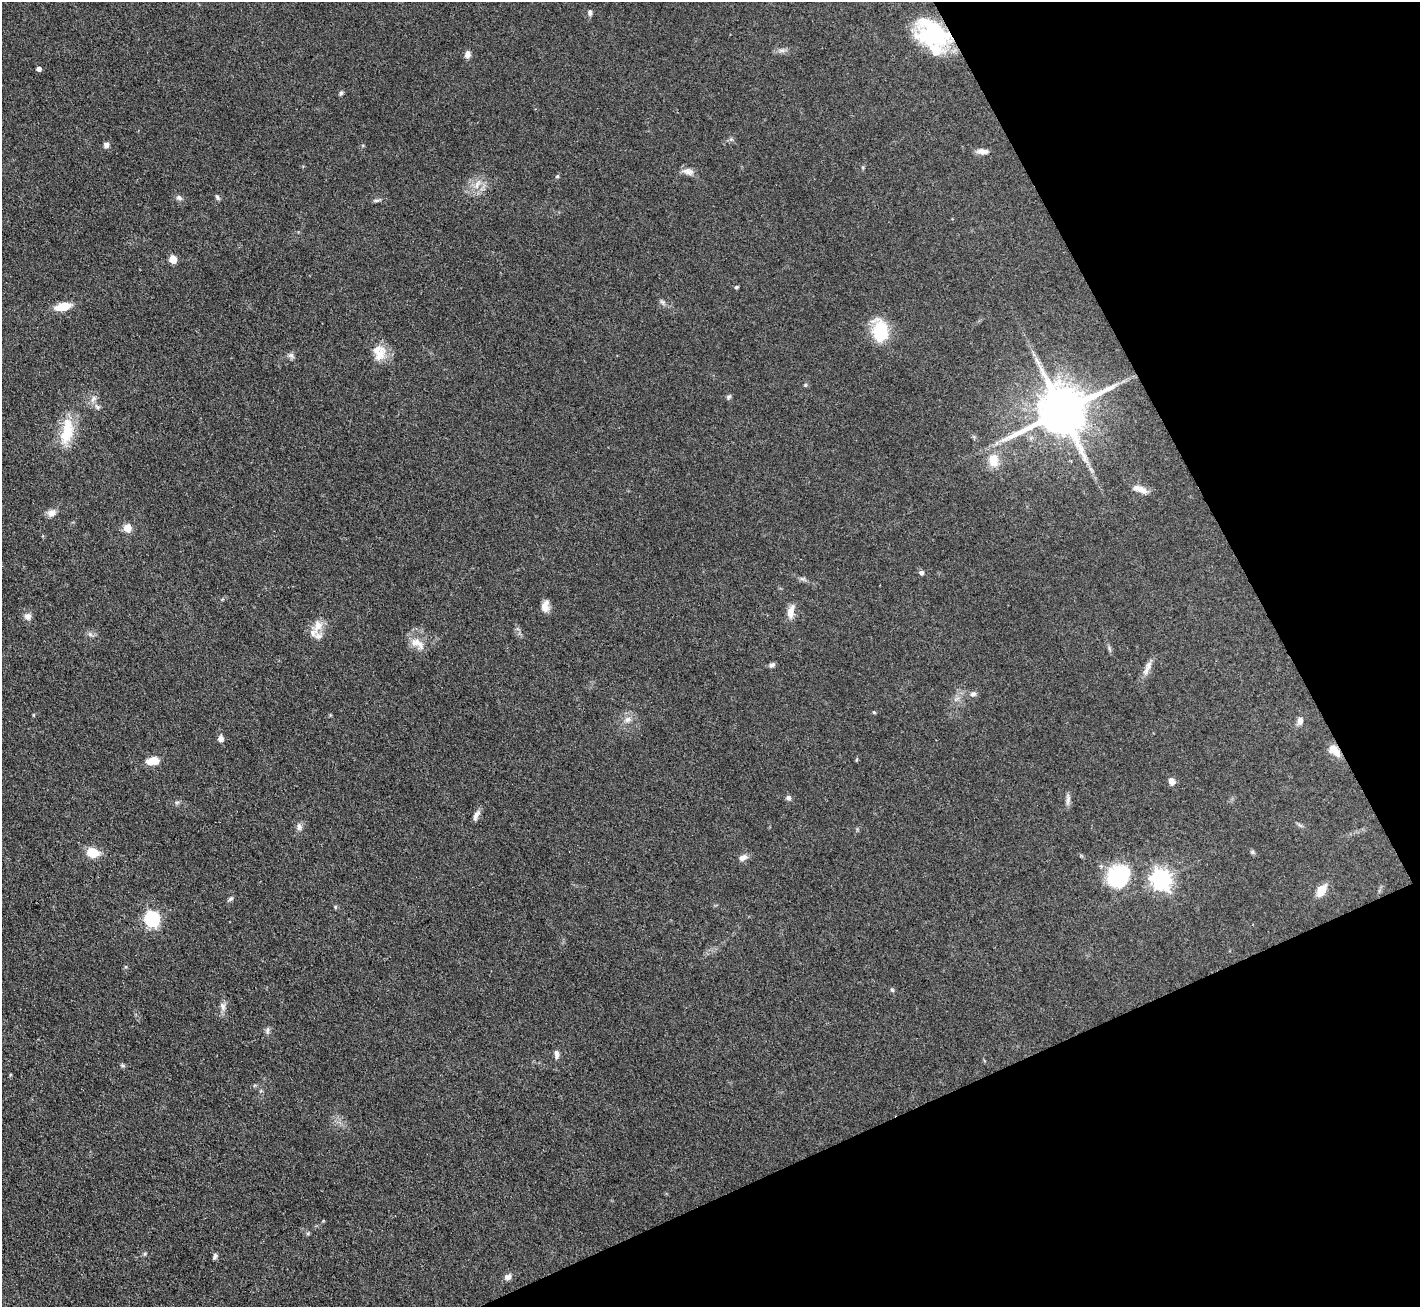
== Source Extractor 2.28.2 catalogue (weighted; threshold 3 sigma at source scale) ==
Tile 12 of 4 x 4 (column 4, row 3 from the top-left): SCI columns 4255-5672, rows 1457-2761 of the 5672 x 5659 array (HDU 1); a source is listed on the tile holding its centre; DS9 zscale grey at full resolution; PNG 1422 x 1309 px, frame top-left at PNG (2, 2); no overlay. Shown black and unused: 23% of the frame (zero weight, under 3 of 4 exposures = <1% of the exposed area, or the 3 px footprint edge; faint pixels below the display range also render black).
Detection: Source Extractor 2.28.2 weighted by HDU 2 'WHT'; one run over the whole footprint, this tile lists its part. Background 0.0921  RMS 0.0064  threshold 0.0286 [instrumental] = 3 sigma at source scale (4.5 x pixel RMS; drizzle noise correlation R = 1.50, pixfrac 1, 0.05/0.05 arcsec/px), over >= 5 px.
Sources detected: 75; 1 inside a brighter object's white glare — not listed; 4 inside a brighter listed object's ellipse — not listed separately; the other 70 listed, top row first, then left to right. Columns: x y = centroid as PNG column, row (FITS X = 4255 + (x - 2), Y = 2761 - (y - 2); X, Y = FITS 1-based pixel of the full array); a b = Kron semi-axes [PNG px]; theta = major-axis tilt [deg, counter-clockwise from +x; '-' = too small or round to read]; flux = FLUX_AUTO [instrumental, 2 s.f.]
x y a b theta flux
590 12 8 5 -86 1.7
930 35 43 29 -19 41
782 50 7 5 0 1.8
467 54 9 7 75 2.7
39 69 4 4 - 2.8
341 93 6 5 - 1.1
106 145 7 6 - 2.1
983 151 14 7 -3 3.8
688 171 15 9 -16 3.9
557 176 5 4 - 0.78
477 185 10 4 72 2.6
217 197 8 5 -55 1.2
179 198 8 6 -27 1.9
377 200 9 4 1 1.3
173 259 5 5 - 15
736 287 5 4 - 0.93
662 302 8 6 -22 1.5
62 306 16 7 12 12
880 331 22 15 -90 30
379 353 22 17 -89 11
291 355 9 6 -13 1.9
805 385 5 4 - 0.72
729 397 7 5 48 1.2
93 399 10 6 53 2.5
97 407 10 5 -45 1.9
1062 411 14 13 - 3500
67 431 34 15 80 22
993 460 17 13 -84 11
1140 489 19 7 -22 5.2
51 513 11 9 11 3.7
127 528 7 7 - 8
921 573 6 6 - 1.6
545 606 14 9 77 4.6
791 611 20 9 78 5.4
28 616 9 9 - 3
318 626 15 11 70 7.1
90 634 7 4 -19 1.4
417 643 23 10 -37 7.2
772 665 8 5 26 1.7
1147 668 24 6 64 4.6
973 694 8 7 - 2.1
874 712 4 3 - 0.78
627 719 8 7 - 3.1
1300 720 8 6 -87 3.3
221 738 6 6 - 3.1
1336 752 11 9 -50 6.3
153 761 13 7 7 9.9
1171 781 9 7 -69 3.3
788 798 6 6 - 1.8
1068 800 13 6 79 2.5
177 802 7 4 18 1.1
476 815 14 5 67 3
1300 825 7 4 -19 1.1
299 827 10 7 -77 2.4
93 852 13 10 -18 11
1252 852 6 5 - 1
743 858 10 7 23 3.7
1119 875 24 22 49 48
1161 879 8 7 - 330
1321 890 11 8 60 10
230 899 7 5 32 1.3
335 907 5 5 - 0.83
152 919 7 6 - 130
892 990 6 4 -45 0.91
223 1007 10 7 -83 2.8
267 1030 9 4 81 1.4
557 1054 12 6 -85 2.6
122 1065 6 4 -43 0.99
215 1256 7 5 62 1.4
508 1277 10 7 28 3
Overlapping masked pixels (flux is a lower limit): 1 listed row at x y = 1336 752